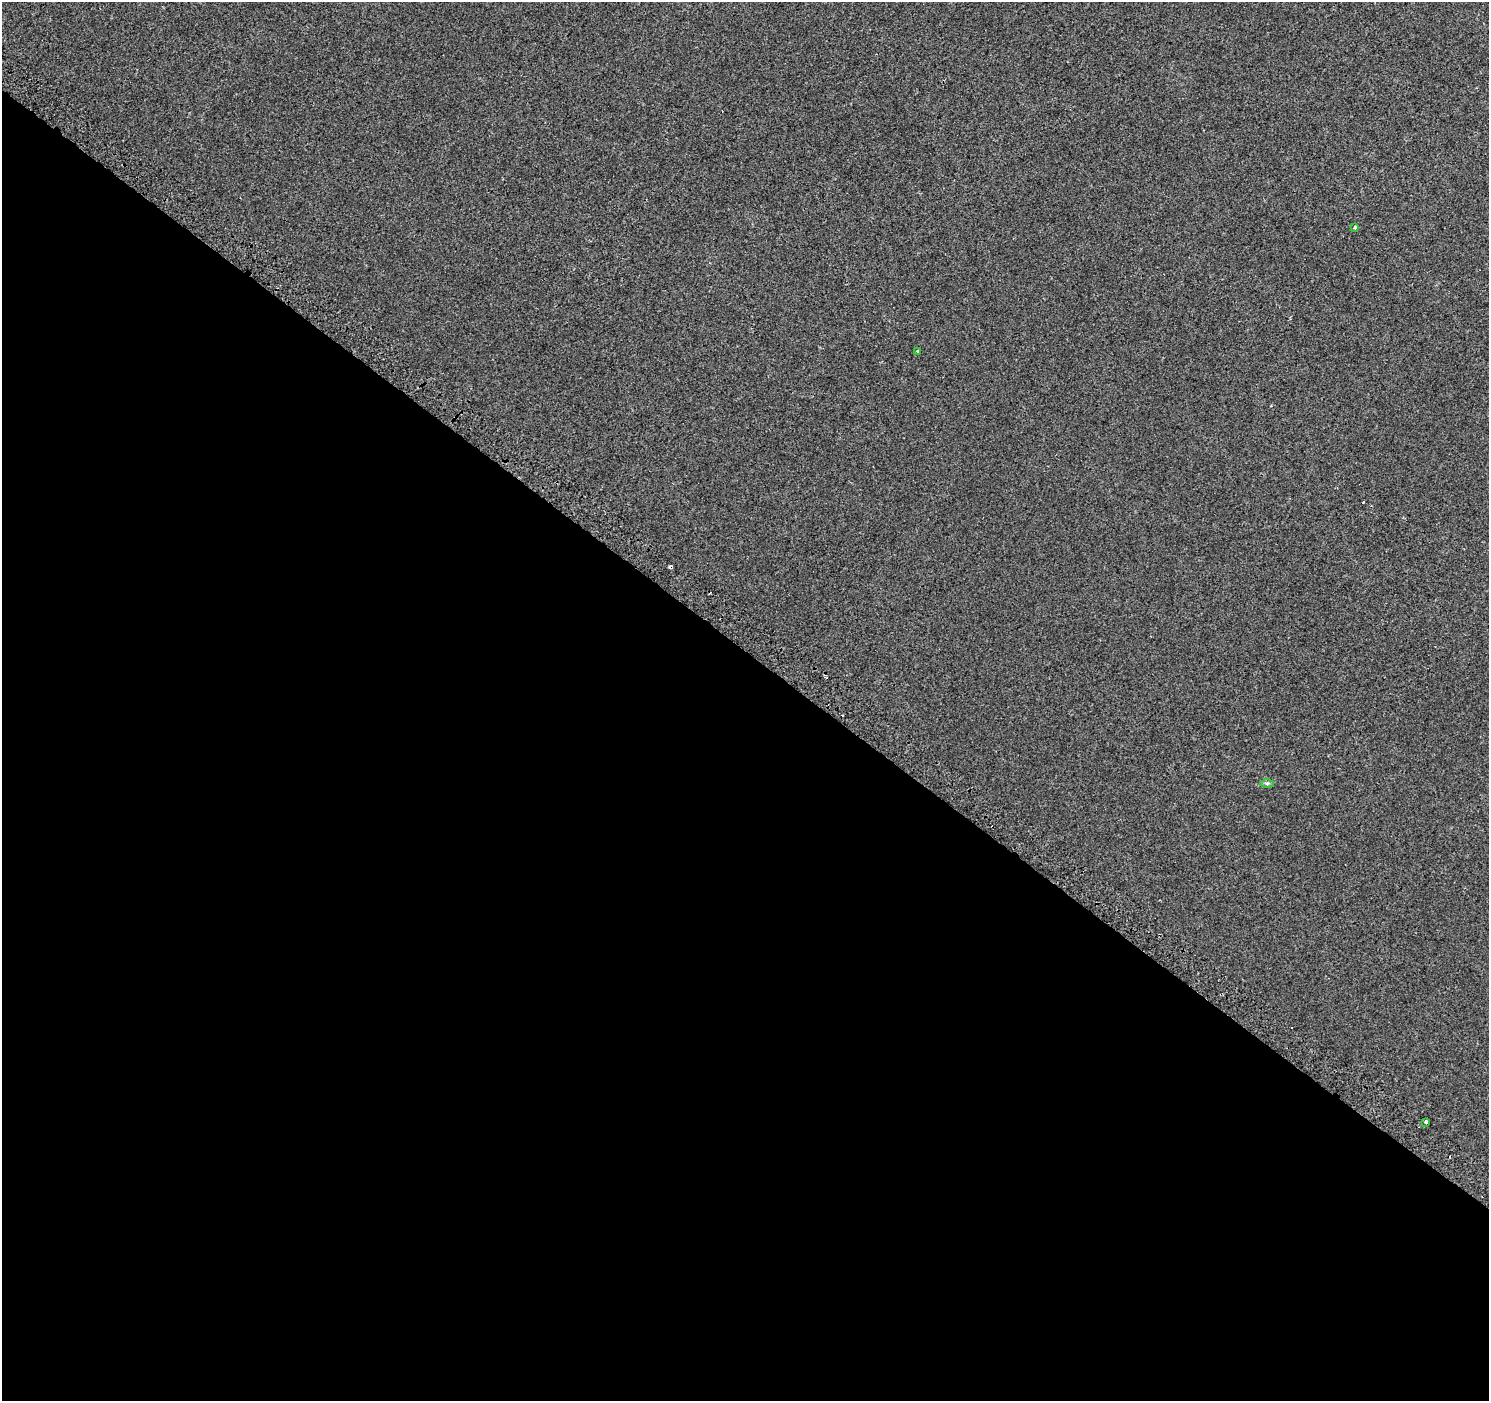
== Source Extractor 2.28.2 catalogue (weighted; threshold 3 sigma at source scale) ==
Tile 14 of 4 x 4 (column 2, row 4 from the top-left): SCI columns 1562-3048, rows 303-1701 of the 6086 x 6114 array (HDU 1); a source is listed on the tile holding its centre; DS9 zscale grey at full resolution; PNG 1491 x 1403 px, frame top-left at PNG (2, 2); each listed source drawn as its Kron ellipse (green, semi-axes under 4 px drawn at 4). Shown black and unused: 54% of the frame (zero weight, under 2 of 3 exposures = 3% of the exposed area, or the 3 px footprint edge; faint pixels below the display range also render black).
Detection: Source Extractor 2.28.2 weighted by HDU 2 'WHT'; one run over the whole footprint, this tile lists its part. Background 0.00109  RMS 0.0056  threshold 0.0252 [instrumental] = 3 sigma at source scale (4.5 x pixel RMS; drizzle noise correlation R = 1.50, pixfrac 1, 0.0396/0.0396 arcsec/px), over >= 5 px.
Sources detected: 8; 4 cosmic-ray / hot-pixel residue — neither listed nor drawn; the other 4 listed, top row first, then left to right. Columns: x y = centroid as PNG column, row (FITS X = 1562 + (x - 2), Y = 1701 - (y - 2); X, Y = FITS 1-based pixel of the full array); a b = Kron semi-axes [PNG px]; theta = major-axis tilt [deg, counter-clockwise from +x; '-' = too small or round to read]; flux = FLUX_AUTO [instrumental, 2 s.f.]
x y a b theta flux
1355 227 3 3 - 1.8
918 351 3 3 - 2
1267 783 7 4 0 0.87
1426 1122 3 3 - 6.8